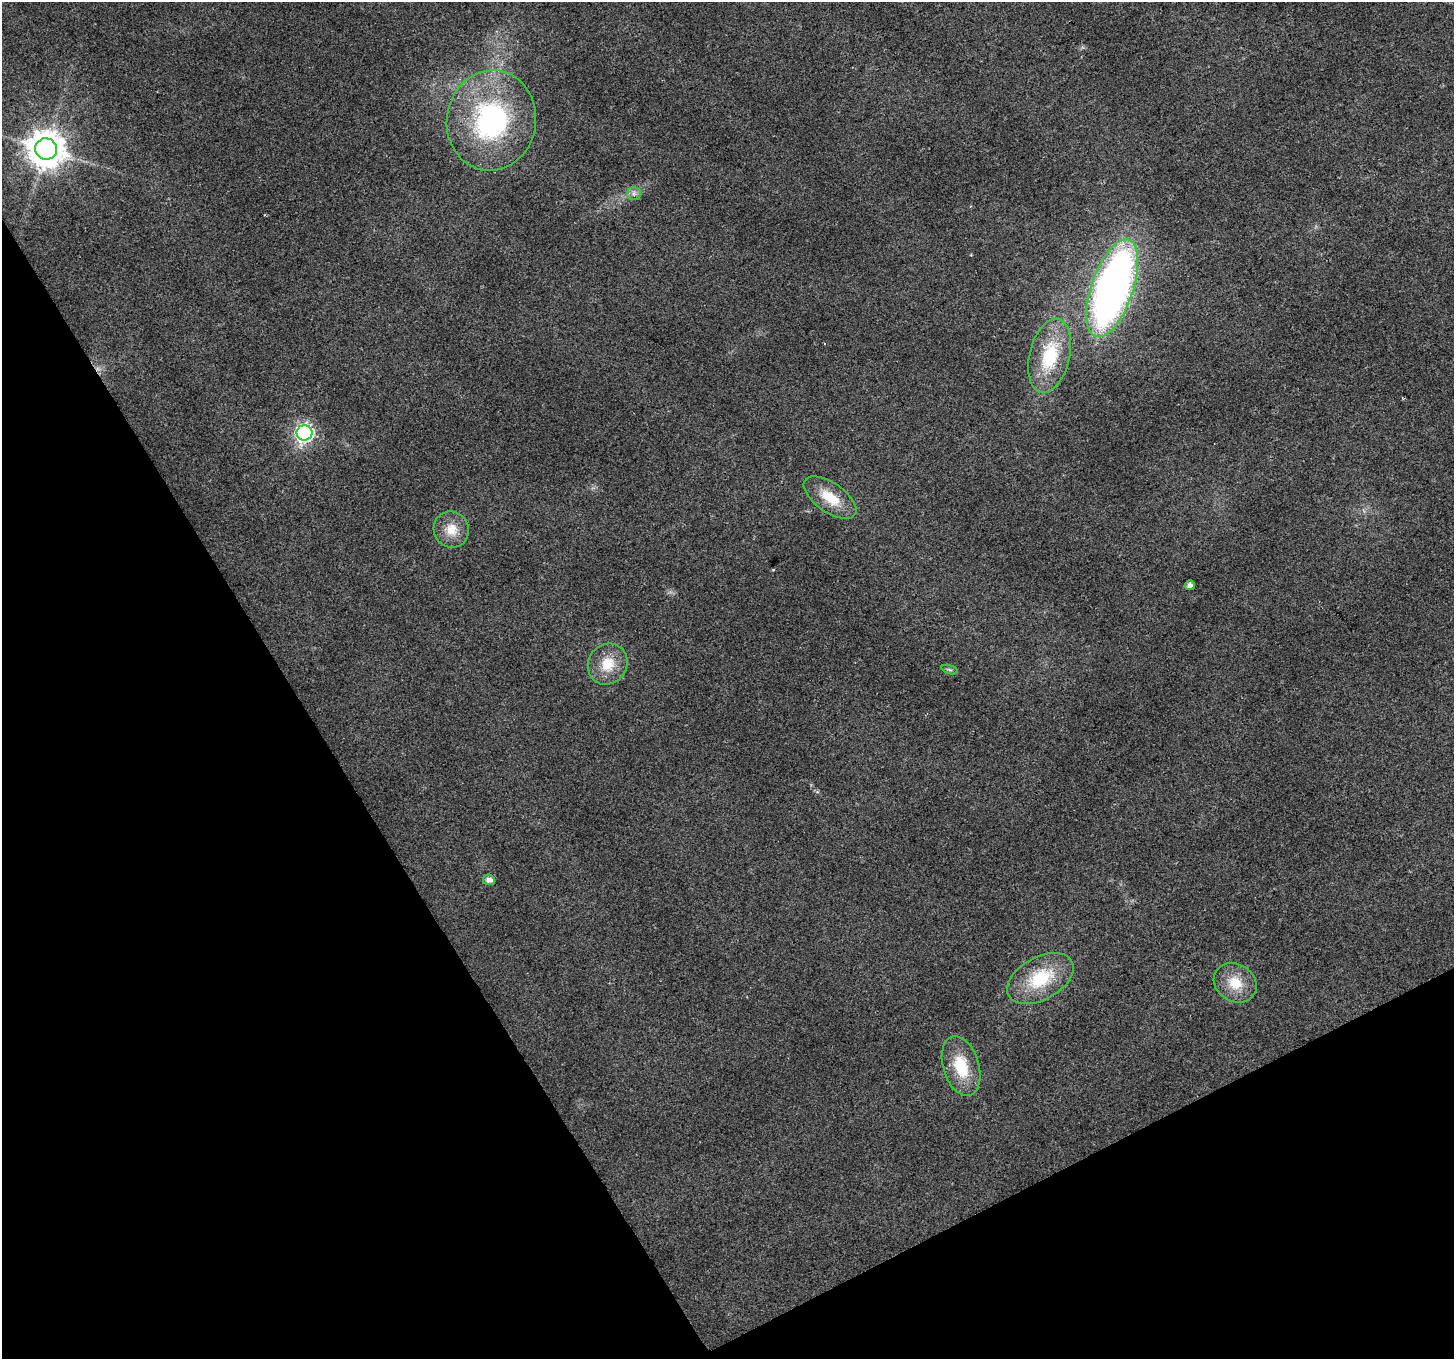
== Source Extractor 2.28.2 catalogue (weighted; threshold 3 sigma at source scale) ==
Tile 14 of 4 x 4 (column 2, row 4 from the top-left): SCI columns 1455-2906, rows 167-1523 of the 5811 x 5702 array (HDU 1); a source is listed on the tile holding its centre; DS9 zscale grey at full resolution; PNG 1456 x 1361 px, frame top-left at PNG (2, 2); each listed source drawn as its Kron ellipse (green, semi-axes under 4 px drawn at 4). Shown black and unused: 28% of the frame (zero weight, under 2 of 3 exposures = <1% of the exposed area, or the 3 px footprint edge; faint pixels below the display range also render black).
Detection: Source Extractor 2.28.2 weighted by HDU 2 'WHT'; one run over the whole footprint, this tile lists its part. Background 0.0455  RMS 0.0072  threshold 0.0324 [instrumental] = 3 sigma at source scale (4.5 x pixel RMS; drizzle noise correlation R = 1.50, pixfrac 1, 0.0396/0.0396 arcsec/px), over >= 5 px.
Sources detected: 15; all 15 listed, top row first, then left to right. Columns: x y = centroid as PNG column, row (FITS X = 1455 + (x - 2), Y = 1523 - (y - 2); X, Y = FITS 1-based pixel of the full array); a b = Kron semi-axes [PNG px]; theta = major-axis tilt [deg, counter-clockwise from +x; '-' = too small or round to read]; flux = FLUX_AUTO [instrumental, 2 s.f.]
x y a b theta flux
491 120 50 44 81 130
46 149 11 10 - 1700
634 193 7 6 - 2.2
1112 288 51 21 71 410
1050 356 38 20 76 41
304 433 8 7 - 230
830 498 30 14 -35 19
451 530 18 17 - 13
1190 585 5 4 - 3.7
608 664 21 19 57 17
950 670 8 3 -19 1.3
489 880 6 5 - 4.2
1040 978 36 21 29 38
1235 983 22 18 -33 17
961 1066 31 18 -73 28